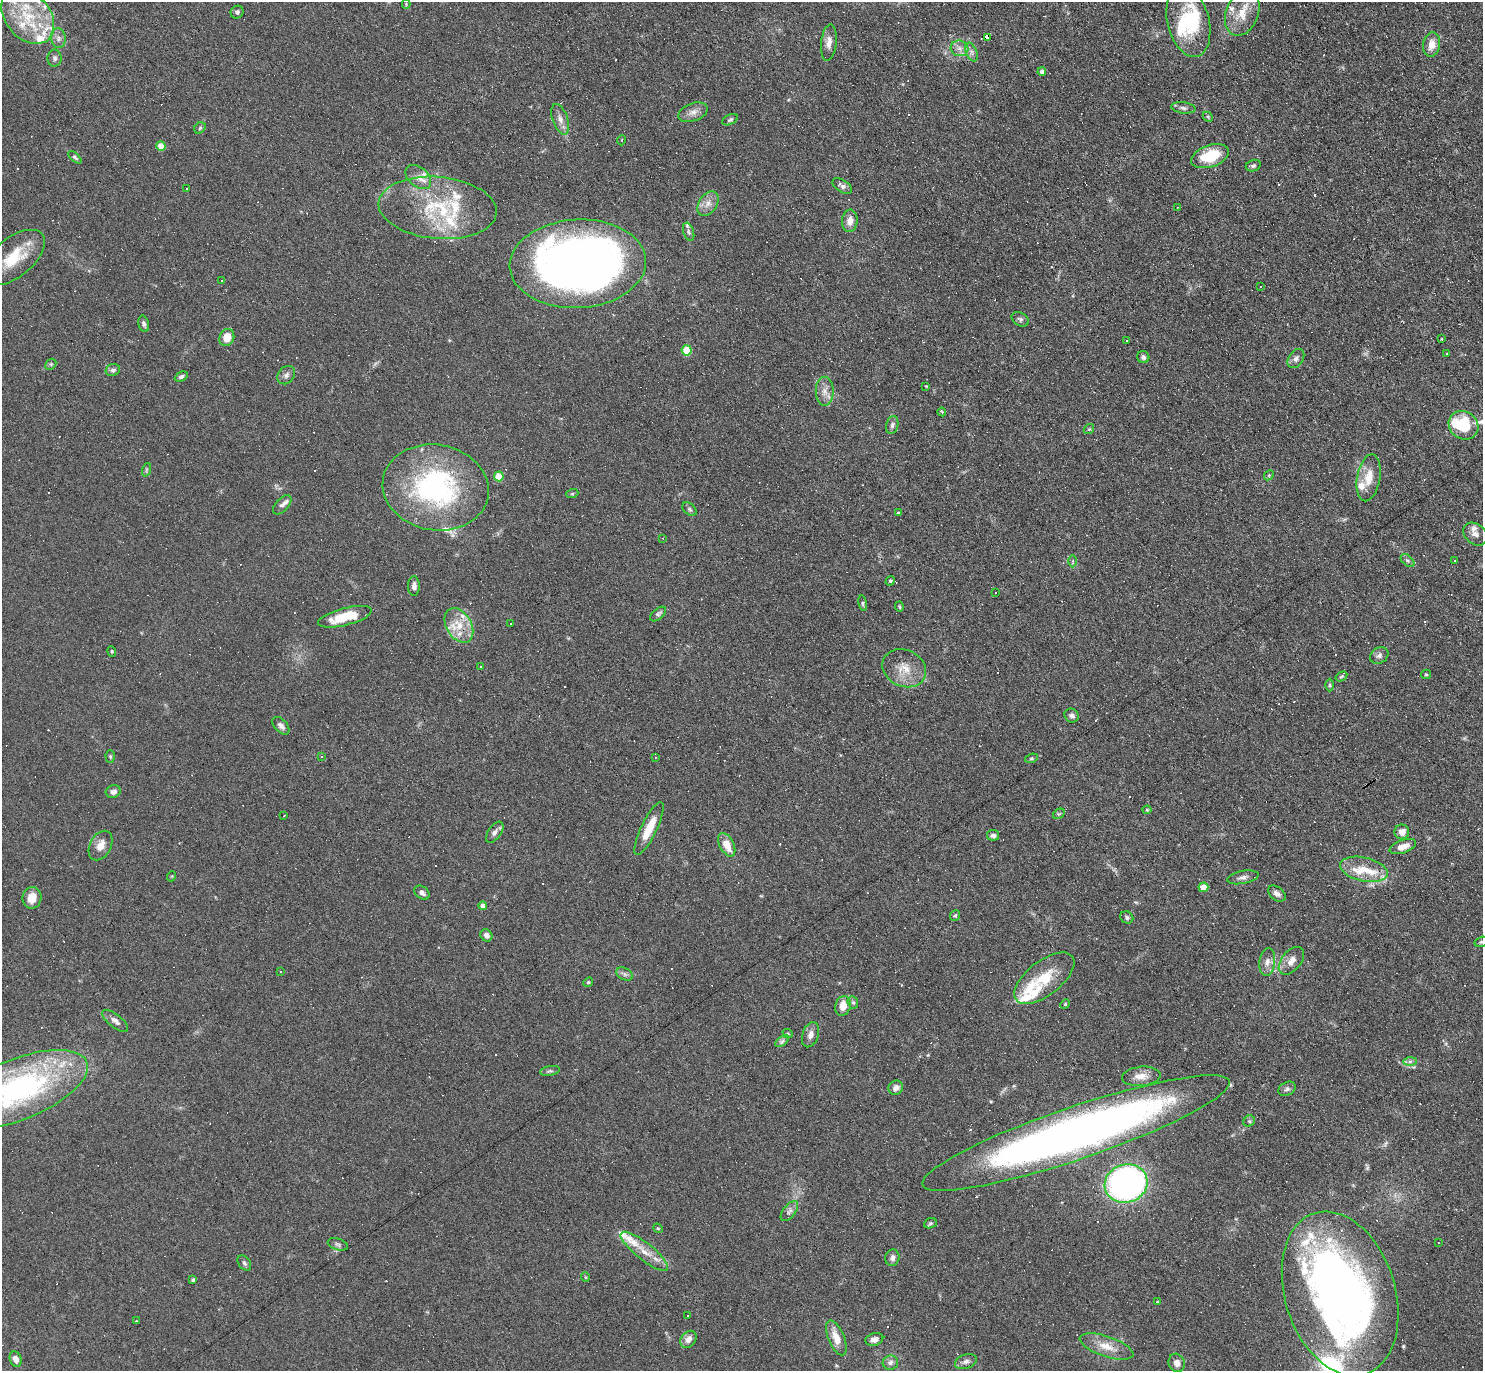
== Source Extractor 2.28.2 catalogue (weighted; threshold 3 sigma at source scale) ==
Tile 10 of 4 x 4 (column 2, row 3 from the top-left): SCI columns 1482-2962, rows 1520-2888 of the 5923 x 5919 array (HDU 1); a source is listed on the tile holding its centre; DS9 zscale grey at full resolution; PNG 1485 x 1373 px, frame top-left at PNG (2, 2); each listed source drawn as its Kron ellipse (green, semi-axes under 4 px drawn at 4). Shown black and unused: <1% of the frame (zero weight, under 3 of 6 exposures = <1% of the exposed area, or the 3 px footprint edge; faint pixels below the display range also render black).
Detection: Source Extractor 2.28.2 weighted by HDU 2 'WHT'; one run over the whole footprint, this tile lists its part. Background 0.103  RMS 0.0063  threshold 0.0259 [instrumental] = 3 sigma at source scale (4.09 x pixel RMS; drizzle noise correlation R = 1.36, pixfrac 0.8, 0.05/0.05 arcsec/px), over >= 5 px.
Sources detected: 256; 3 inside a brighter object's white glare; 64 cosmic-ray / hot-pixel residue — neither listed nor drawn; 31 inside a brighter listed object's ellipse — not listed separately; the other 158 listed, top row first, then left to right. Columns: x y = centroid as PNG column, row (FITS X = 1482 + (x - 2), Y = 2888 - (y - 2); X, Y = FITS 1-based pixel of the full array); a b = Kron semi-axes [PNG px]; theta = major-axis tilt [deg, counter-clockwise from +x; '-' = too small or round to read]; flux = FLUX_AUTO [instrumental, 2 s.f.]
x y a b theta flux
406 4 4 4 - 0.59
237 12 7 6 - 1.4
1242 13 23 16 68 12
28 16 31 22 -49 31
1188 22 36 21 -76 31
987 37 4 4 - 21
58 38 10 7 -81 2.8
829 42 18 7 84 4.4
1432 44 12 8 82 6.2
960 48 9 8 - 3.3
971 52 10 5 -67 2.1
55 58 8 7 - 1.7
1042 72 4 4 - 2.6
1183 108 12 5 -7 1.9
693 112 15 9 21 4.2
1208 117 6 4 -46 0.8
560 119 16 7 -71 4
730 120 8 5 26 1.3
200 128 6 5 - 1
622 140 5 3 - 0.46
161 146 5 4 - 9.8
1210 156 19 11 19 20
75 157 8 4 -42 1.1
1253 166 7 5 20 1.4
418 177 14 9 -40 4.8
842 186 11 6 -33 2.3
186 189 3 3 - 6
708 204 13 9 58 4.8
1177 207 3 2 - 0.41
438 208 59 31 -5 52
850 221 11 8 85 5
689 232 9 5 -72 1.6
14 257 37 19 39 23
578 264 68 44 3 460
222 281 3 3 - 2.2
1260 286 3 2 - 0.55
1020 319 9 6 -31 1.6
144 324 8 5 -76 1.7
227 337 9 7 66 8.7
1441 339 3 2 - 0.43
1126 340 3 2 - 1.1
687 350 5 5 - 24
1446 354 3 2 - 0.67
1143 357 6 6 - 1.8
1296 359 10 7 56 2.4
51 364 6 4 45 0.93
113 370 7 6 - 1.7
286 375 10 8 49 2.3
181 377 7 4 27 1.3
926 386 2 2 - 0.36
825 391 14 9 90 4.7
942 412 4 3 - 0.72
892 425 9 6 76 1.7
1464 425 15 13 -38 28
1089 429 6 4 41 0.74
146 470 7 4 72 0.92
1269 475 5 4 - 0.71
499 476 5 5 - 17
1369 478 24 11 80 10
436 487 53 43 -10 110
572 494 6 4 19 0.72
282 505 12 6 47 2.1
690 509 8 5 -41 1.3
898 513 3 3 - 1.2
1475 534 13 10 -41 3.2
663 538 3 2 - 0.4
1455 560 3 2 - 0.4
1073 561 6 4 89 0.92
1407 561 8 5 -44 1.4
890 581 5 4 - 1
414 586 10 6 90 2.6
995 592 3 3 - 4.2
863 603 8 4 -82 1
899 607 5 4 - 0.69
658 614 9 5 40 1.6
345 617 28 8 14 20
511 623 3 2 - 0.84
459 625 19 12 -59 12
112 651 5 4 - 0.77
1379 655 10 7 30 2.3
480 666 3 2 - 0.75
904 668 22 18 -24 12
1426 674 5 4 - 0.73
1341 677 6 4 32 0.83
1329 685 6 4 89 0.9
1072 716 7 6 - 2
281 726 10 6 -46 2.4
321 756 4 3 - 0.93
110 757 6 4 -88 0.92
655 757 3 3 - 0.67
1031 758 6 4 20 0.85
113 792 7 6 - 2.5
1147 810 4 4 - 0.63
1059 814 6 4 29 0.78
284 815 3 2 - 0.39
649 828 29 8 64 12
495 832 12 6 54 2.5
1402 832 7 7 - 4.5
993 835 6 5 - 1.9
101 845 16 10 62 5.5
727 845 13 7 -62 8.3
1403 847 14 6 19 5.7
1364 869 24 12 -13 12
172 876 5 3 - 0.51
1243 877 16 6 10 2.6
1203 887 5 5 - 11
422 893 8 6 -36 2.5
1277 894 10 6 -39 2.4
32 898 11 9 81 7.7
483 906 4 4 - 4
955 916 5 5 - 0.96
1127 917 7 6 - 1.3
486 935 6 5 - 2.5
1481 942 7 5 15 1.1
1291 961 16 9 50 5.1
1267 962 14 8 83 4.1
281 971 3 3 - 2.9
625 974 9 6 -27 1.8
1044 978 35 17 38 21
588 982 5 4 - 0.77
853 1002 6 5 - 1.2
1065 1004 5 4 - 0.71
843 1006 10 7 74 6.9
115 1021 16 6 -38 3.2
788 1034 5 3 - 0.62
810 1035 13 8 71 3.5
782 1041 8 4 37 1.5
1410 1061 7 4 0 1.3
550 1071 10 4 10 1.3
1141 1076 19 9 6 6.2
896 1088 7 7 - 2.7
18 1089 74 30 22 160
1287 1089 9 6 29 1.7
1249 1121 6 5 - 1
1076 1133 162 26 19 460
1126 1184 21 19 19 210
789 1211 12 6 52 2.2
930 1223 6 5 - 0.95
658 1228 5 4 - 0.73
1438 1243 3 3 - 3.7
338 1244 10 5 -18 1.5
644 1251 29 8 -39 9.8
892 1258 8 7 - 2.3
244 1263 8 5 -54 1.5
585 1277 5 3 - 0.53
193 1280 4 4 - 1.4
1340 1294 84 55 -72 370
1157 1302 3 2 - 0.58
687 1316 2 2 - 0.55
136 1321 4 3 - 0.45
836 1338 18 8 -68 7.9
688 1339 9 7 52 3.9
874 1339 9 6 15 3.2
1107 1346 28 10 -19 9.6
16 1359 8 5 -69 3.8
966 1362 11 7 21 2.5
890 1363 8 7 - 2.2
1177 1363 9 8 - 4
Overlapping masked pixels (flux is a lower limit): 1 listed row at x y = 987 37
Isophote crosses this tile's border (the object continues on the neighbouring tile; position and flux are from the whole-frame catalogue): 3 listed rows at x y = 28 16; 1481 942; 18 1089